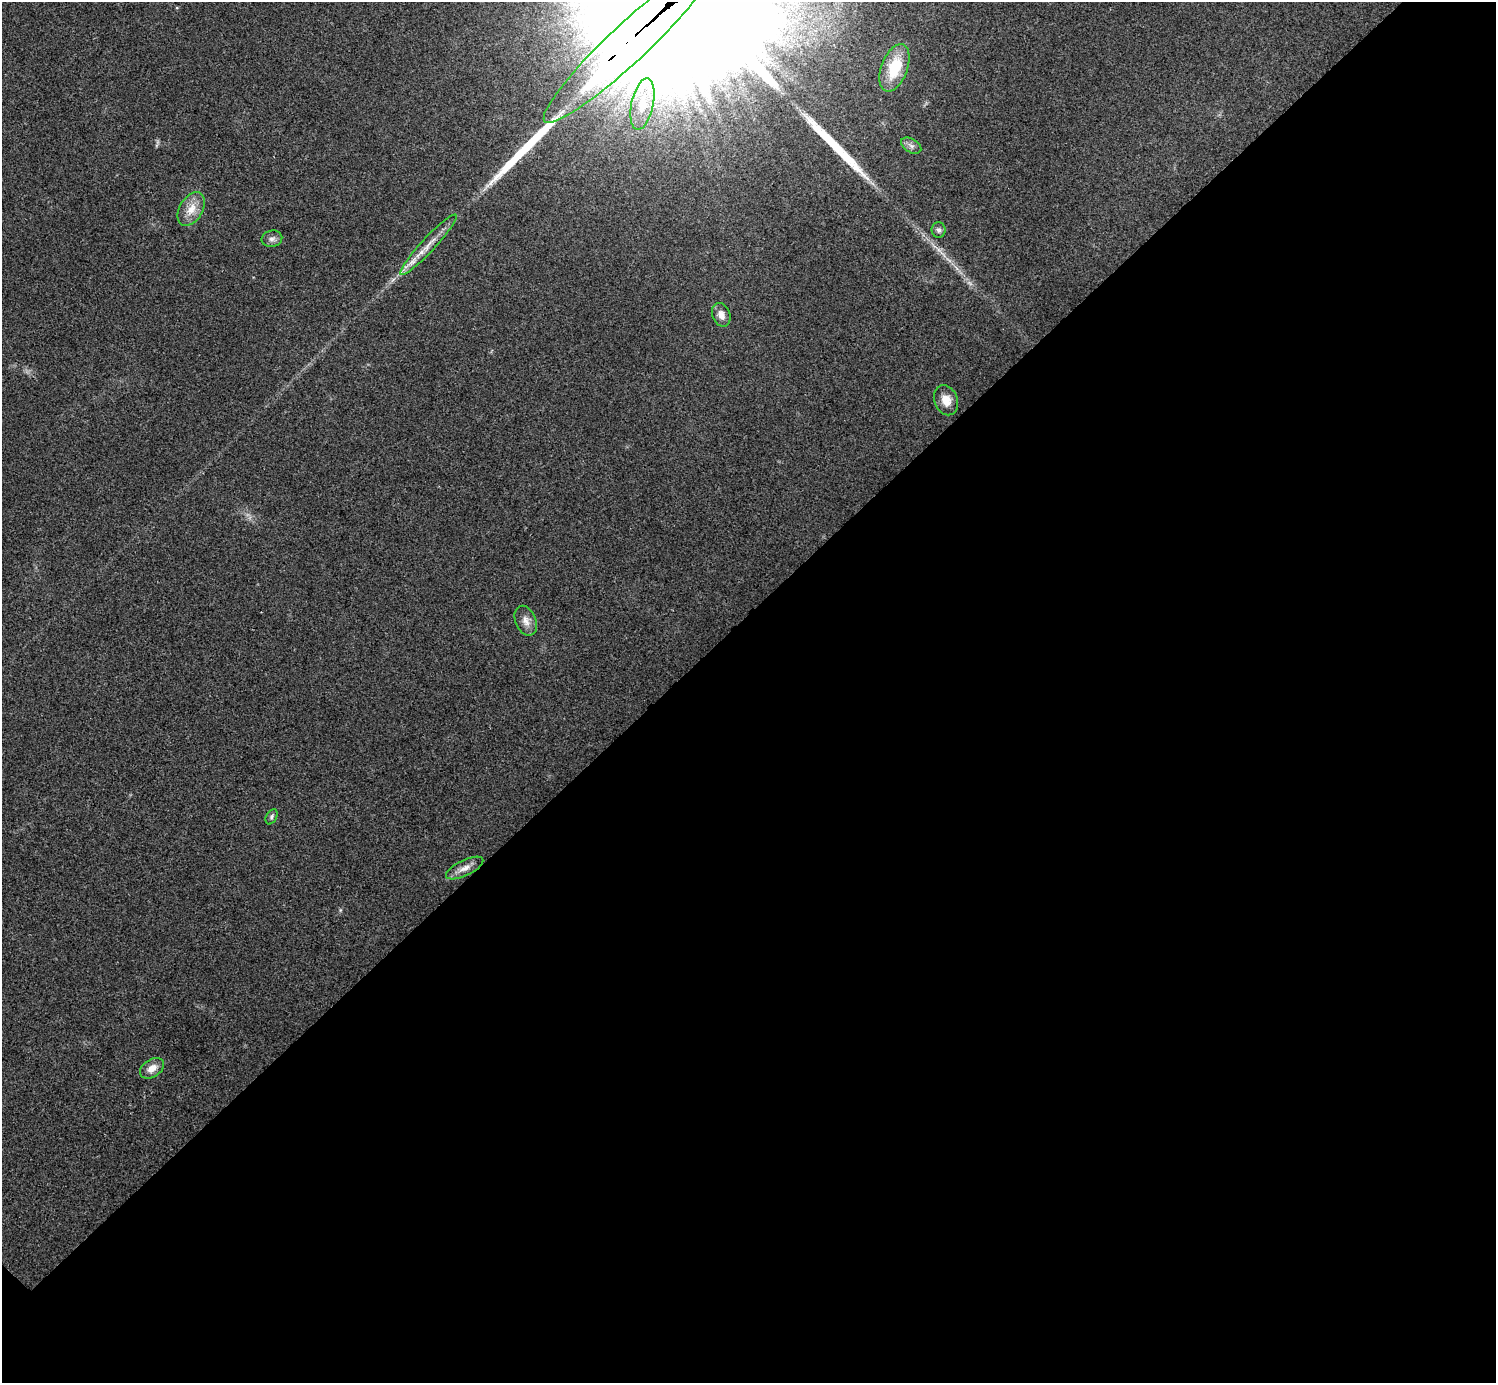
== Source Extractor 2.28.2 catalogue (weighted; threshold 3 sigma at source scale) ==
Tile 12 of 4 x 4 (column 4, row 3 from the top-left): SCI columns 4485-5978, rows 1541-2921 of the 5985 x 5985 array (HDU 1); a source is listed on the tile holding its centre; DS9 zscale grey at full resolution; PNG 1498 x 1385 px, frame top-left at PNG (2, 2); each listed source drawn as its Kron ellipse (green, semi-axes under 4 px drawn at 4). Shown black and unused: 55% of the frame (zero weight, under 3 of 4 exposures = <1% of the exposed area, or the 3 px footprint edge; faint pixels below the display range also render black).
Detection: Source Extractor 2.28.2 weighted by HDU 2 'WHT'; one run over the whole footprint, this tile lists its part. Background 0.022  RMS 0.0054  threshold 0.0242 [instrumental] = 3 sigma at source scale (4.5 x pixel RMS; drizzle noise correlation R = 1.50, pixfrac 1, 0.05/0.05 arcsec/px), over >= 5 px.
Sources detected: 16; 2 long thin detections or spike segments (spike, bleed or trail) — neither listed nor drawn; the other 14 listed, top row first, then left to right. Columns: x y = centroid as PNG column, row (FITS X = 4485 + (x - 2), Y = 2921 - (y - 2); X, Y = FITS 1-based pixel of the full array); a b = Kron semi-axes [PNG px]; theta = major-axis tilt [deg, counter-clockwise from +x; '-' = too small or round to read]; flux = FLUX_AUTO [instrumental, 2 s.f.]
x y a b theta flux
628 43 114 19 43 11000
894 68 25 13 69 20
642 104 26 11 78 12
911 146 11 6 -31 2.2
191 209 18 11 58 7.2
939 230 8 7 - 1.6
272 239 10 8 13 2.2
428 245 40 7 47 8.7
721 315 12 8 -69 3.9
946 400 15 11 -69 6.8
526 621 15 10 -67 4.4
272 817 8 5 61 1.2
465 868 20 8 26 4.5
152 1068 13 8 34 5.1
Overlapping masked pixels (flux is a lower limit): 1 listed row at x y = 628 43